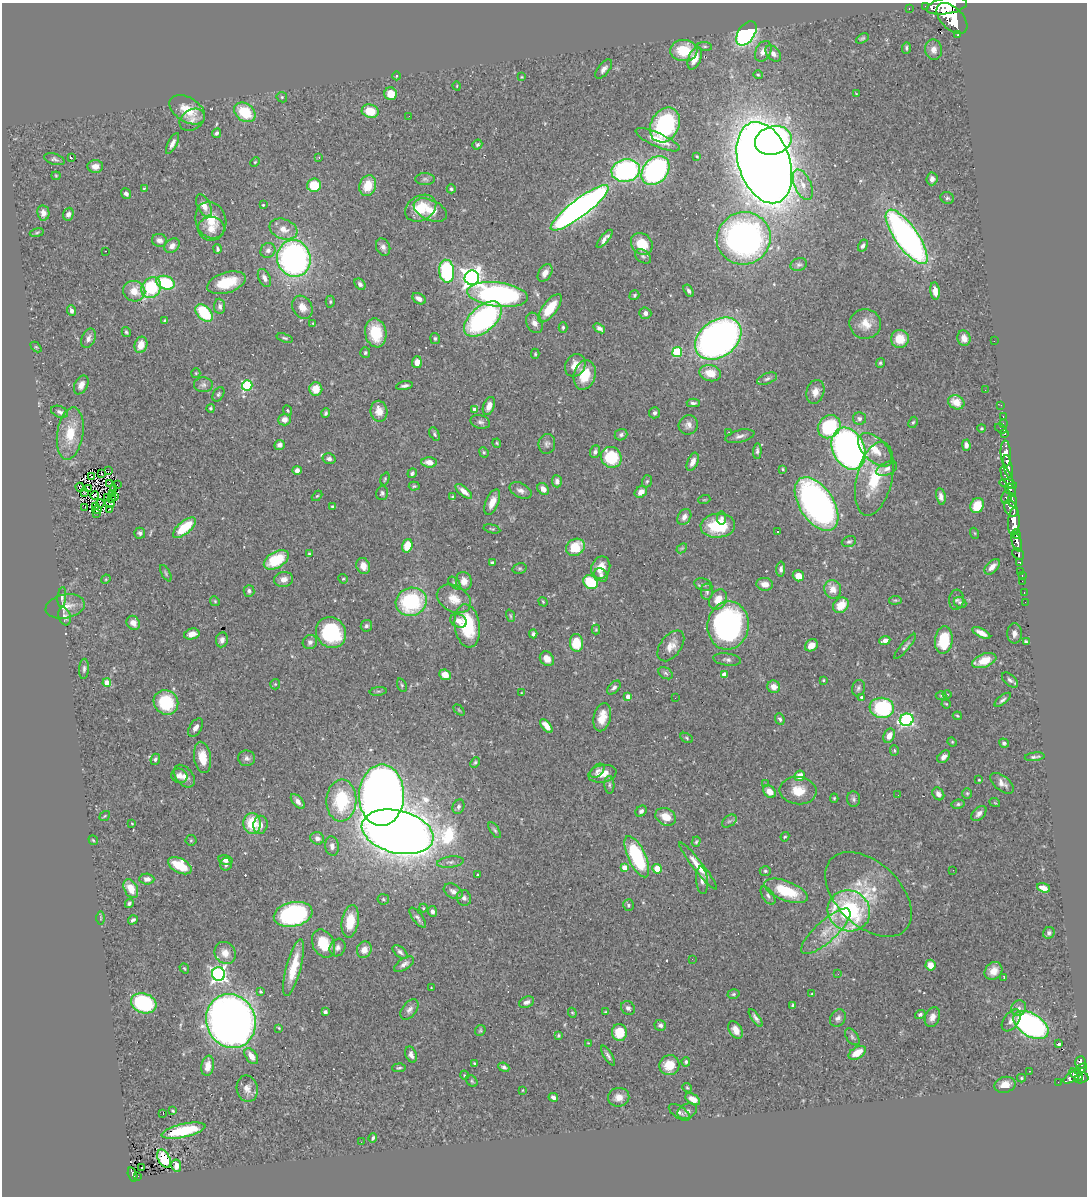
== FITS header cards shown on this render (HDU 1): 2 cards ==
NAXIS1  =                 1085
NAXIS2  =                 1194

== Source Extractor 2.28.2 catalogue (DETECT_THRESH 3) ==
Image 1085 x 1194 px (HDU 1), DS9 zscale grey, 1 PNG px = 1 image px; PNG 1089 x 1198 px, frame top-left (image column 1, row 1194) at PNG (2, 3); each listed source drawn as its Kron ellipse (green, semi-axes under 4 px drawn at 4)
Background 0.715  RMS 0.029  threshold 0.0855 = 3 sigma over >= 5 px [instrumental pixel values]
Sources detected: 502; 3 with non-positive FLUX_AUTO (blend fragments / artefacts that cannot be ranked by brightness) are neither listed nor drawn; the other 499 listed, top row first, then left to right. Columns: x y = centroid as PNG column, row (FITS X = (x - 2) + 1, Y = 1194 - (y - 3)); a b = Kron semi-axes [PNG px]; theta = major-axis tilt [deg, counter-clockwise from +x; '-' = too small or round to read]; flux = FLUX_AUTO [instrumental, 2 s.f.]
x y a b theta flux
925 6 2 2 - 9.5
947 6 21 8 10 4900
909 8 3 2 - 12
952 18 19 11 -46 5800
746 33 14 8 56 460
958 35 3 3 - 110
862 38 7 4 30 3.3
705 46 7 4 -8 3.1
906 48 6 3 87 3.5
684 50 13 10 -3 63
934 50 10 8 -80 12
763 51 11 7 63 15
773 54 9 6 -47 9.4
695 58 12 6 70 27
604 69 11 5 52 8.8
758 75 5 4 - 2.5
396 76 4 3 - 1.9
522 77 4 2 - 1.5
457 86 4 3 - 1.4
391 94 6 6 - 31
856 94 3 2 - 1.6
282 97 5 5 - 2.9
187 110 19 12 -33 44
370 111 8 6 -15 42
245 112 12 8 -36 68
409 116 3 2 - 1.9
192 120 13 10 32 12
665 125 18 14 62 220
217 133 5 4 - 4.5
658 140 24 7 -24 30
773 140 18 14 16 620
172 143 11 4 64 10
477 144 5 4 - 3.3
697 156 4 3 - 1.8
319 157 3 3 - 1.8
72 158 3 2 - 26
54 159 10 5 -18 4.9
255 162 5 4 - 2.1
764 163 42 26 -71 5400
95 166 8 6 2 14
655 170 16 12 49 400
626 171 14 11 9 350
56 176 4 4 - 1.9
425 179 10 6 -1 6
932 179 6 5 - 8.9
314 185 7 6 - 60
803 185 16 8 -66 18
368 186 10 8 69 43
144 188 4 3 - 2.3
451 189 4 4 - 3.4
126 194 5 4 - 7.3
947 198 7 6 - 4
263 205 3 3 - 2
204 206 12 6 -65 16
421 208 16 12 29 50
580 208 36 8 37 1400
430 210 17 10 -25 30
43 213 7 6 - 9.8
68 214 6 5 - 7.3
211 220 19 15 -72 41
211 229 13 12 - 22
283 229 14 10 -20 23
37 233 7 3 10 2.3
907 237 32 11 -55 780
744 238 27 26 - 780
605 239 11 4 50 8.7
159 240 7 6 - 10
642 244 12 10 -47 43
172 246 8 6 38 10
863 246 6 4 59 6.1
383 247 9 7 -68 8.3
217 249 5 3 - 3.7
268 250 8 7 - 8.2
106 251 2 2 - 2.3
643 256 9 6 -37 5.1
294 258 18 16 -77 600
799 265 8 6 18 5.4
447 271 11 7 -85 200
545 273 10 6 57 12
264 278 9 6 -64 10
472 278 7 7 - 1200
165 283 9 6 -19 110
226 283 20 10 17 63
360 284 6 4 -47 5.7
151 288 11 9 52 130
134 291 11 10 - 32
689 291 7 4 -58 5.3
935 291 8 5 -82 15
498 294 30 12 -7 520
634 295 5 4 - 3.1
419 299 7 5 -30 11
330 302 6 4 -89 2.8
220 306 7 5 -86 6.1
302 307 12 9 -60 19
550 308 17 7 52 55
72 311 5 4 - 6.5
204 313 10 6 -46 92
645 313 6 5 - 8.9
483 319 22 12 40 410
165 321 4 3 - 3
313 323 4 4 - 1.9
534 323 11 7 -62 13
865 324 16 14 -3 29
563 327 5 4 - 3.5
599 328 6 4 -36 6.9
126 332 5 4 - 3.1
376 333 14 10 -79 62
89 338 10 6 64 8.9
285 338 8 4 -17 3.5
435 338 5 4 - 3.4
964 338 8 6 -71 13
718 339 25 18 37 1200
900 339 9 9 - 39
994 341 2 2 - 5.2
141 345 8 6 71 22
36 347 6 4 -44 2.3
677 352 5 5 - 130
365 353 5 5 - 3.4
535 354 5 4 - 2.5
417 362 6 5 - 14
880 363 5 4 - 3
575 365 12 9 59 20
196 373 5 4 - 2.2
710 373 11 8 -13 34
585 375 15 11 74 44
767 379 10 5 22 5.8
81 385 10 6 63 11
203 385 9 7 -3 6.3
247 385 5 5 - 150
404 386 8 4 9 5.8
316 389 6 6 - 32
985 390 2 2 - 1.4
815 392 12 8 74 15
218 394 8 5 59 3.9
956 402 8 6 -28 28
693 403 6 4 0 5.1
1001 405 2 2 - 9
489 406 9 5 69 16
210 408 4 4 - 2.8
475 409 4 4 - 13
288 410 5 3 - 2.2
379 411 10 8 -80 21
60 412 9 5 -21 6.1
326 413 5 3 - 3.4
654 413 5 5 - 5.7
1003 416 3 2 - 12
859 419 6 6 - 5.8
284 420 6 5 - 13
480 422 10 6 -14 6.5
913 422 6 4 62 2.7
1003 423 2 2 - 11
688 425 10 9 - 11
829 427 12 10 49 120
982 428 4 3 - 2.3
1001 428 6 3 -27 77
70 433 26 13 81 58
728 433 3 2 - 1.9
435 434 7 4 -62 3.7
1005 434 3 3 - 32
621 435 6 5 - 5.2
740 436 15 6 13 9.1
497 443 4 3 - 2.1
547 444 10 8 82 6.8
279 445 5 5 - 9.2
966 445 5 4 - 7.6
849 449 22 16 -65 960
875 450 21 11 -44 35
757 451 8 4 87 4.5
484 452 5 4 - 2.6
595 452 6 5 - 5.5
1006 453 13 5 -87 1500
611 457 11 10 - 89
329 459 6 5 - 6.5
429 462 7 5 -5 18
693 462 9 5 67 12
1008 466 11 3 -80 1200
783 469 4 3 - 2.2
887 469 11 6 26 7.1
297 470 4 4 - 9.8
108 471 2 2 - 1
412 473 5 4 - 4.2
102 474 2 2 - 1.1
92 477 2 2 - 0.33
1007 478 12 4 -62 560
385 479 6 4 70 2.5
874 479 38 17 77 87
557 481 6 5 - 9.8
647 481 6 5 - 3.2
109 484 3 2 - 1.7
1008 484 9 3 -11 420
117 485 2 2 - 1.5
414 486 5 4 - 2.6
80 487 4 3 - 0.65
88 489 3 2 - 1.3
113 489 3 3 - 1.6
543 489 6 5 - 12
520 490 11 7 -26 9.6
1010 490 7 4 -59 490
464 491 10 4 -40 15
84 492 3 2 - 1.3
641 492 7 5 37 14
382 493 7 6 - 4.4
112 494 3 2 - 1.2
94 495 4 3 - 0.69
317 496 6 4 43 2.3
115 497 2 2 - 1.3
453 497 3 3 - 2.3
941 497 8 4 -79 8.6
1006 497 7 5 82 230
107 498 4 2 - 1.6
111 499 2 2 - 1.4
704 500 6 3 18 2
1012 500 7 3 -82 400
492 502 13 6 67 17
100 503 4 2 - 1.9
110 503 5 3 - 2.1
817 504 30 17 -56 810
977 505 8 6 62 39
96 506 4 3 - 2.3
85 507 2 2 - 1.8
332 507 4 3 - 3.3
1011 508 9 6 -59 1200
109 509 3 2 - 0.51
97 510 4 2 - 1
97 513 4 2 - 2
684 517 8 6 57 11
721 518 6 4 84 5
1014 522 13 6 87 2400
718 526 17 12 4 85
184 528 14 6 40 71
492 529 8 4 -13 2.7
778 532 3 2 - 3.1
140 533 5 5 - 4.8
974 533 5 3 - 1.8
1016 534 5 3 - 450
849 541 7 5 21 4
1017 542 10 5 -73 1200
407 546 7 5 72 42
575 547 10 8 35 49
682 548 6 4 42 2.3
309 554 4 3 - 2.2
1018 554 6 5 - 270
276 560 14 8 30 78
1019 562 3 3 - 130
492 563 4 3 - 5.2
363 566 8 6 -67 19
992 567 9 5 45 14
520 568 7 5 16 3.5
601 568 11 9 68 27
781 569 7 4 88 6.5
1021 572 3 3 - 39
166 573 9 4 -61 3.3
601 575 7 6 - 5.5
1022 575 3 2 - 14
798 576 6 5 - 21
106 579 5 4 - 1.9
284 579 9 7 10 13
343 579 5 4 - 2.5
464 581 9 8 - 17
1022 581 2 2 - 9.9
591 582 8 6 -38 85
454 583 7 4 -46 3.6
765 584 8 6 -8 15
703 585 9 6 -17 4.9
833 589 9 8 - 19
249 591 6 5 - 5.3
707 592 8 6 89 5.2
1024 593 3 2 - 10
62 597 10 4 84 4.4
454 599 18 13 -29 32
718 599 11 8 57 23
895 600 6 4 6 2.5
956 600 10 7 85 5.8
215 601 5 4 - 2.6
411 602 16 14 23 180
543 602 5 3 - 2.4
1025 602 2 2 - 5.4
960 603 6 5 - 4
841 605 8 7 - 35
65 606 20 12 12 25
65 616 9 6 -75 7.6
510 616 6 4 -71 2.6
459 621 8 6 -23 13
133 623 7 6 - 13
728 625 24 20 83 420
366 626 6 5 - 4.8
467 626 22 12 -82 110
596 630 5 4 - 2.1
331 632 16 14 -49 150
981 633 10 4 -28 15
1014 633 10 7 90 9.8
192 634 8 5 14 17
533 634 4 3 - 4.1
222 640 7 6 - 9.2
885 640 5 4 - 10
944 640 14 8 83 87
310 642 7 7 - 6.5
1026 642 4 3 - 2.7
576 643 9 6 -84 54
811 645 7 5 34 18
671 646 17 10 53 21
905 646 16 4 49 6
547 659 8 6 -43 19
727 659 14 6 -8 6.9
984 661 13 6 20 38
84 669 10 5 85 5.6
666 673 8 5 -32 4.6
724 674 4 4 - 14
445 675 6 5 - 19
823 680 3 3 - 1.9
1010 680 10 5 -42 6.4
107 683 4 4 - 45
275 684 5 5 - 2.4
402 685 7 4 -69 3.1
774 687 6 6 - 16
614 688 8 5 46 5.9
858 688 8 6 73 5.1
378 691 8 4 8 3.4
521 693 3 2 - 1.1
941 695 5 3 - 2
947 695 4 3 - 1.6
628 696 4 4 - 19
862 697 4 4 - 4.2
675 698 2 2 - 3.1
1003 700 10 4 39 5.1
166 702 13 12 - 97
946 704 4 4 - 1.8
882 708 12 10 -7 180
459 710 6 4 -45 2.3
957 716 4 3 - 2.3
602 717 14 8 76 26
780 719 6 4 -67 5
907 720 7 6 - 340
546 726 8 4 -51 22
196 728 10 6 57 9.8
889 736 7 5 64 17
687 738 7 4 -30 2.9
952 742 5 4 - 2.1
1004 743 5 4 - 3.9
894 750 5 4 - 2.5
202 757 16 8 -82 32
944 757 7 5 45 8.3
1035 757 10 3 6 4.6
247 758 8 8 - 6.6
155 759 6 4 67 4.6
475 762 6 4 50 2.9
597 771 8 5 45 6.4
602 774 14 8 12 23
179 776 8 7 - 12
184 776 13 8 -49 14
800 776 5 5 - 20
979 780 4 3 - 1.7
1002 783 14 7 -39 12
765 784 4 4 - 2.8
609 785 9 5 -86 4.3
798 791 18 13 -5 37
770 792 7 5 -44 20
967 793 5 4 - 2.6
938 794 7 5 -53 8.3
381 795 31 22 89 2500
898 795 2 2 - 2.5
834 798 4 4 - 2.3
854 799 8 6 -86 4.8
298 801 9 5 -48 9.5
341 801 21 15 88 130
995 803 5 3 - 1.6
958 804 6 4 10 3.3
459 807 7 5 68 5.6
641 811 6 5 - 5.5
979 813 9 5 44 8.1
105 816 6 3 37 2
666 817 11 8 -27 29
729 821 8 5 35 4.1
132 823 3 2 - 1.2
252 823 10 8 -88 63
260 825 9 7 81 13
495 830 9 4 -56 3.9
398 832 36 21 -14 6100
785 837 5 4 - 2.4
317 838 7 6 - 8.5
93 840 5 3 - 2.3
191 840 5 5 - 2.5
696 842 5 4 - 2.7
332 846 10 6 -84 8.6
637 857 22 8 -65 170
225 860 7 4 -12 7.6
450 862 14 5 7 6.7
226 864 6 5 - 7.1
180 866 12 7 -28 63
698 866 29 5 -51 29
625 867 4 4 - 26
657 869 5 4 - 26
953 870 3 2 - 1.8
765 871 5 4 - 3.4
478 875 3 2 - 2
147 879 7 5 -4 10
702 880 14 5 -85 8.8
1043 888 7 4 -19 16
131 889 10 6 -63 29
453 891 10 7 -30 8.5
786 891 23 9 -21 77
868 894 51 32 -44 110
768 896 10 5 -55 5.9
464 898 8 7 - 6.3
383 899 6 5 - 2.9
129 903 5 4 - 4.1
628 905 6 5 - 4.1
423 908 4 4 - 2
432 911 5 4 - 7.2
849 911 22 20 -32 290
293 914 19 12 12 310
101 918 7 4 90 2.2
418 918 12 5 -53 6.1
133 920 5 3 - 3.9
350 921 16 8 80 44
826 931 32 10 42 40
1049 933 6 5 - 4.5
323 944 15 11 -64 47
338 948 9 7 60 7.7
364 950 8 7 - 17
400 952 9 5 -41 5.6
225 953 11 10 - 21
692 959 2 2 - 3.1
404 964 11 5 33 8.3
930 965 5 5 - 20
184 968 5 3 - 2.1
293 968 29 7 75 51
993 971 9 8 - 20
218 974 7 6 - 660
838 974 3 2 - 1.5
1004 977 3 2 - 1.7
431 988 3 2 - 1.2
260 992 4 3 - 2.4
733 994 6 4 16 3.4
812 994 4 4 - 2.3
526 1002 8 5 22 6.6
144 1003 13 9 -17 230
793 1005 4 3 - 4.2
628 1008 7 6 - 6.4
1019 1008 8 7 - 7.2
409 1009 11 7 52 9.2
325 1012 4 3 - 7
605 1012 4 3 - 1.7
572 1013 5 4 - 2.3
920 1014 5 4 - 4.6
932 1017 10 7 68 13
756 1018 10 4 -56 6.9
838 1018 9 7 54 7.6
1011 1020 12 7 54 11
231 1021 27 24 -69 2100
660 1025 6 5 - 6.1
1031 1025 19 11 -32 560
279 1028 4 3 - 2.1
480 1030 6 5 - 2.7
736 1030 9 6 -58 19
620 1032 8 7 - 49
558 1035 4 4 - 2.9
852 1037 9 5 -54 4.9
588 1043 4 3 - 1.7
1059 1043 3 3 - 20
857 1053 9 5 32 31
411 1055 8 5 -69 9.1
251 1056 9 5 -55 20
608 1056 11 4 -59 5.9
686 1062 4 4 - 3.6
474 1063 4 3 - 1.9
1081 1063 6 5 - 180
669 1065 10 10 - 38
208 1066 10 6 80 21
504 1067 6 4 -24 4.7
399 1068 7 4 2 3.2
1081 1069 7 3 35 250
1029 1071 2 2 - 1.1
464 1075 5 3 - 1.7
1076 1075 8 4 -38 370
1072 1077 10 4 35 350
1021 1078 4 3 - 3
1081 1078 7 5 15 420
472 1081 6 5 - 3
1058 1082 2 2 - 6.9
1005 1085 10 8 13 20
687 1088 5 4 - 2.4
247 1089 13 10 -79 14
523 1090 3 2 - 1.4
553 1097 5 3 - 6.8
619 1097 10 9 - 16
693 1099 8 5 -30 14
173 1111 3 3 - 2.4
687 1111 10 7 25 7.4
680 1112 12 6 -34 7
163 1114 3 2 - 2
184 1131 22 7 12 110
373 1138 5 3 - 3.7
361 1142 2 2 - 3.8
164 1159 9 6 -63 55
176 1166 6 5 - 12
142 1168 2 2 - 1.2
132 1174 7 4 -74 100
138 1176 2 2 - 7
At the frame edge (FLAGS 8, measured only in part): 1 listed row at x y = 947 6
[3 non-positive-flux detections neither listed nor drawn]